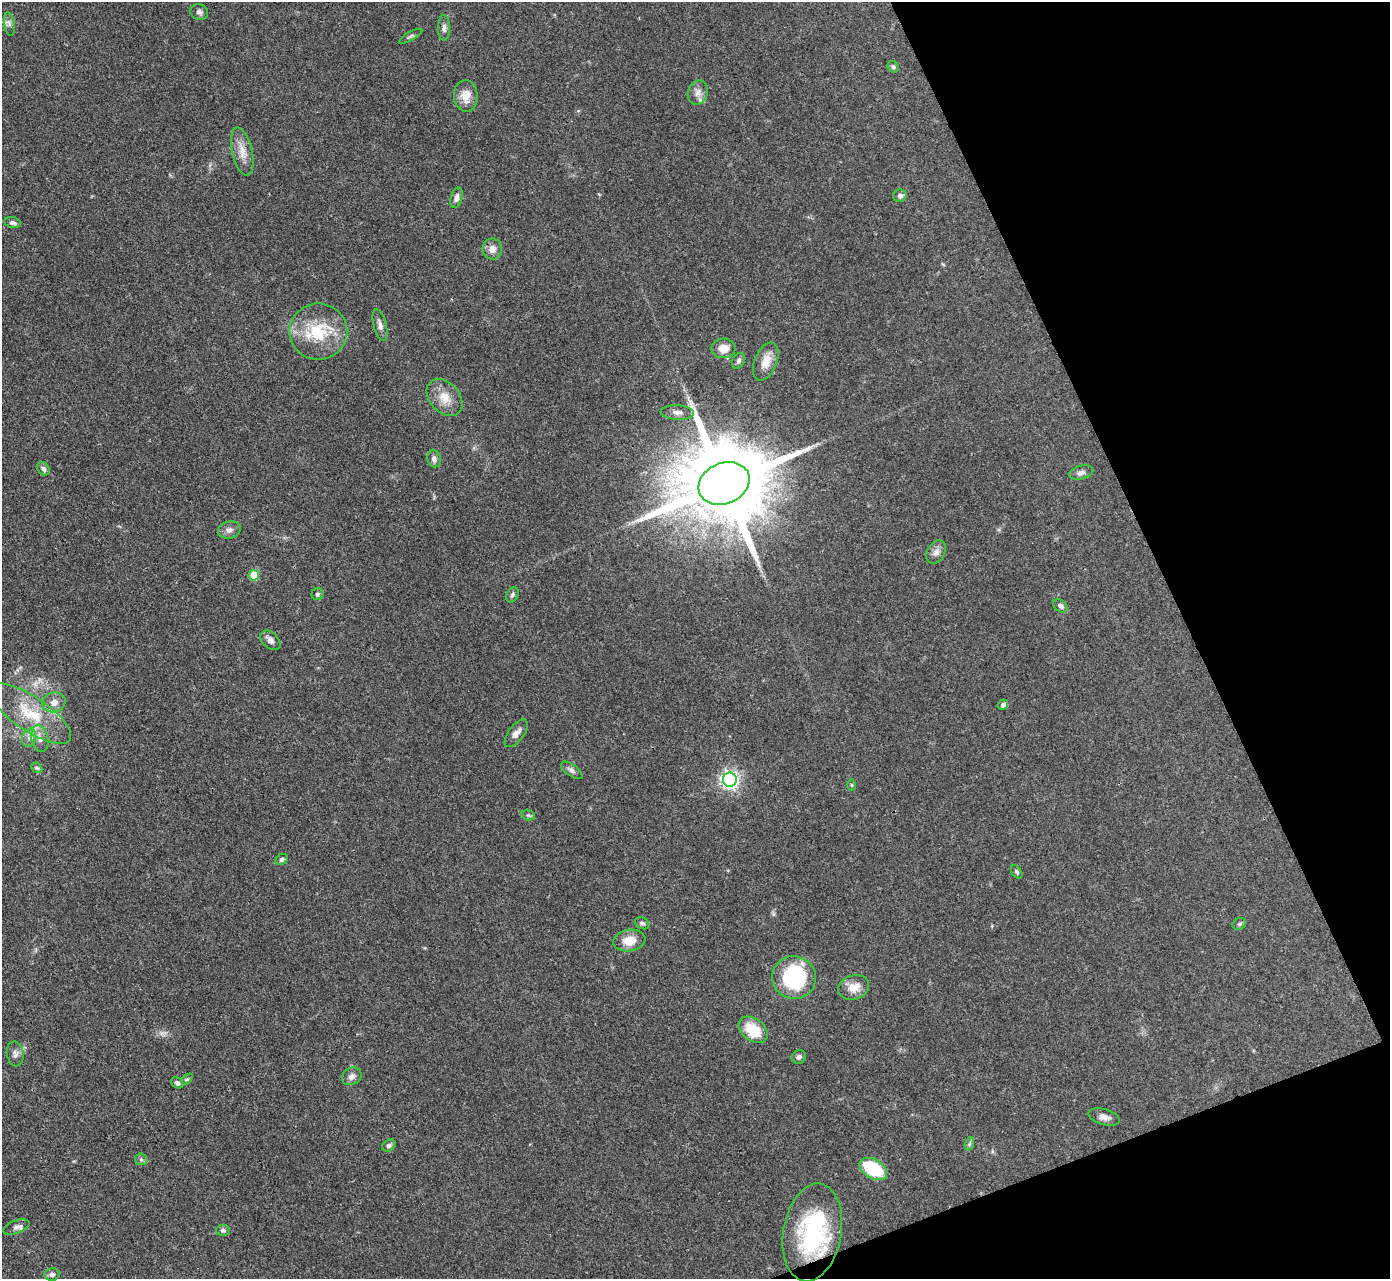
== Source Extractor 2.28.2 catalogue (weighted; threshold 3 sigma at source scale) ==
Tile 12 of 4 x 4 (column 4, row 3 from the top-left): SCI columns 4167-5554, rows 1430-2706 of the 5555 x 5545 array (HDU 1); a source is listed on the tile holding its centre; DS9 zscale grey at full resolution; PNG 1392 x 1281 px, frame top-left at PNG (2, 2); each listed source drawn as its Kron ellipse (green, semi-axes under 4 px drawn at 4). Shown black and unused: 19% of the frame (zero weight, under 3 of 4 exposures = <1% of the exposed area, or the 3 px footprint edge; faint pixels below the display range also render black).
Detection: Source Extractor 2.28.2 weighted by HDU 2 'WHT'; one run over the whole footprint, this tile lists its part. Background 0.07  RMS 0.0052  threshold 0.0235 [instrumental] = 3 sigma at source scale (4.5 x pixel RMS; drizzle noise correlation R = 1.50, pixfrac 1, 0.05/0.05 arcsec/px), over >= 5 px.
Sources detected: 66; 3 inside a brighter listed object's ellipse — not listed separately; the other 63 listed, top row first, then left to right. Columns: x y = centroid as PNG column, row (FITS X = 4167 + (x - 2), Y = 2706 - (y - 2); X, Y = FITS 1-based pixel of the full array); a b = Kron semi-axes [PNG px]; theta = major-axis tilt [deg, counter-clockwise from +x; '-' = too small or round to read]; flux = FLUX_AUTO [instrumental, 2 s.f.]
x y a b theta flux
199 12 9 7 -23 1.7
9 24 12 5 -80 1.8
444 28 13 6 -89 1.9
410 36 13 4 29 1.1
893 67 6 5 - 0.92
698 93 12 10 70 3.3
466 96 16 12 -87 6.7
242 152 24 10 -77 6.8
900 196 7 6 - 1.8
456 198 10 5 75 2.5
12 222 8 5 -9 1.6
492 249 10 10 - 3.9
380 325 16 6 -75 2.6
318 332 29 28 - 25
723 348 12 9 4 5.5
738 361 8 6 60 1.2
766 362 20 11 68 6.4
445 397 21 15 -47 8
677 412 17 7 -4 3.1
434 459 8 6 -76 2
43 469 7 5 -54 1.7
1081 472 12 6 15 2.2
724 483 26 20 24 9600
229 530 11 8 16 2.5
936 552 12 8 60 2.9
254 575 5 5 - 16
317 594 6 6 - 1.1
512 595 8 5 64 1.1
1061 606 8 5 -36 1.6
270 640 11 8 -44 2.7
54 702 12 9 15 4.2
1003 705 5 5 - 1.7
30 714 48 17 -34 25
516 733 16 7 53 3.3
29 738 9 7 74 2.6
40 739 13 8 -79 3.9
37 768 6 4 -43 0.86
572 770 12 6 -35 1.8
730 780 7 7 - 200
851 785 5 4 - 0.56
528 815 7 5 -17 0.94
282 859 6 5 - 1.2
1017 872 7 4 -57 1
642 923 8 5 -27 1.3
1239 924 7 5 28 1
629 940 16 11 8 7.5
794 978 22 21 - 56
854 987 16 12 18 6.8
753 1030 16 11 -37 15
15 1054 12 8 -80 2.5
799 1057 7 6 - 1.5
352 1076 10 8 32 2.6
187 1079 6 4 44 0.73
177 1083 7 5 -34 1.5
1104 1117 16 8 -15 3
969 1144 7 4 71 0.95
389 1146 7 5 31 1.3
141 1159 6 5 - 1.1
873 1169 15 9 -30 31
16 1227 14 6 20 2.4
223 1230 6 5 - 1.5
812 1232 49 29 80 58
52 1274 7 6 - 1.8
Overlapping masked pixels (flux is a lower limit): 1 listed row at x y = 812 1232